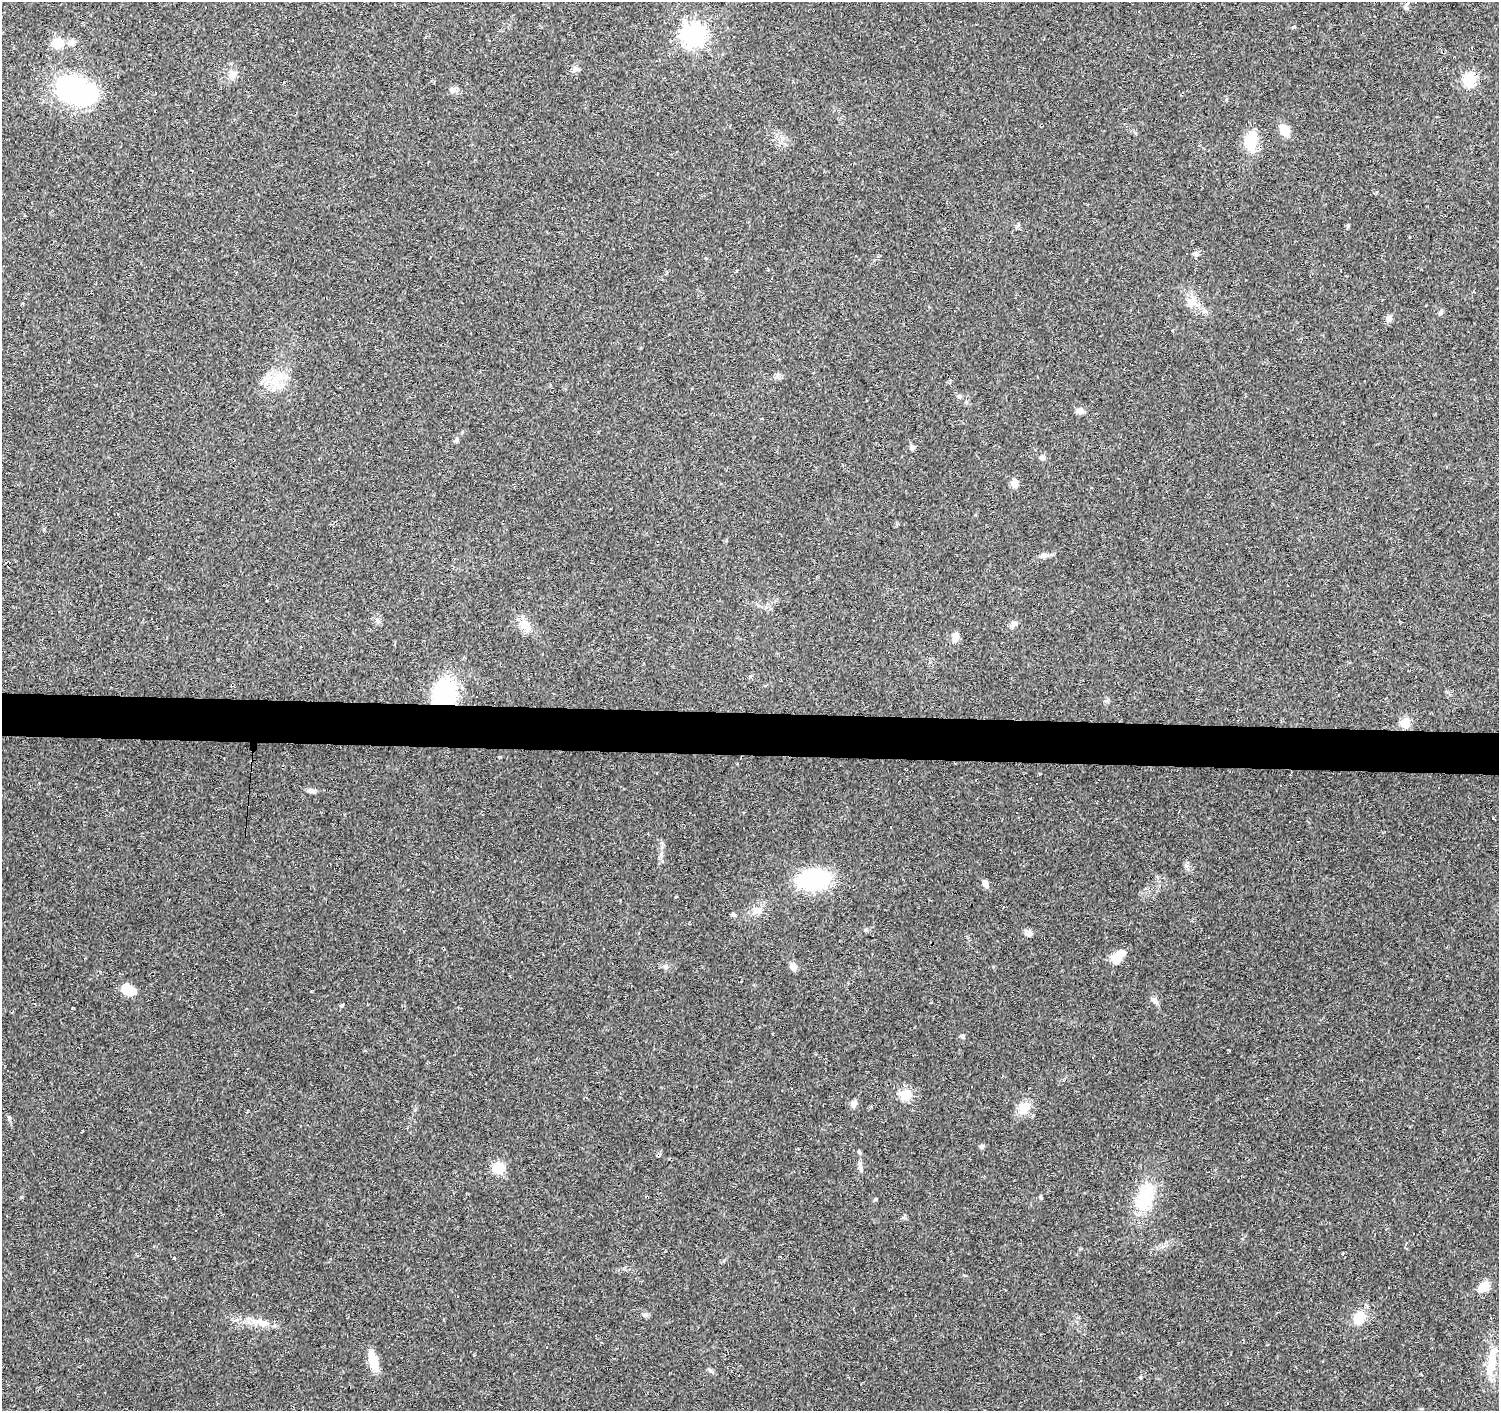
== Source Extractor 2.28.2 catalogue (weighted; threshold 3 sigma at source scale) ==
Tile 5 of 3 x 3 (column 2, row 2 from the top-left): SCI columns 1503-2999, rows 1691-3099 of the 4497 x 4734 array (HDU 1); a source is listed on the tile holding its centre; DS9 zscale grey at full resolution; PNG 1501 x 1413 px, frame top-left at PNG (2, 2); no overlay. Shown black and unused: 3% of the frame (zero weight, under 2 of 3 exposures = <1% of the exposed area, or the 3 px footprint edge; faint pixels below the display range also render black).
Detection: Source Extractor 2.28.2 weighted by HDU 2 'WHT'; one run over the whole footprint, this tile lists its part. Background 0.0299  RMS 0.0048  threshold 0.0214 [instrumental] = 3 sigma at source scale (4.5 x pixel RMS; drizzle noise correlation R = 1.50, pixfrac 1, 0.0396/0.0396 arcsec/px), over >= 5 px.
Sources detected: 103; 1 inside a brighter object's white glare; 28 cosmic-ray / hot-pixel residue — not listed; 2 inside a brighter listed object's ellipse — not listed separately; the other 72 listed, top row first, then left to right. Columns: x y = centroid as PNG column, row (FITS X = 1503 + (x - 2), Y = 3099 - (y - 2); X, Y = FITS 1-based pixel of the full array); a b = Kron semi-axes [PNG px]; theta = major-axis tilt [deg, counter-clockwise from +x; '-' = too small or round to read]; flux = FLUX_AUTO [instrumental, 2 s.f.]
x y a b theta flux
1294 27 5 3 - 0.51
694 35 8 8 - 300
72 42 12 8 26 2.8
57 43 12 10 15 8.5
576 69 9 7 25 1.7
1469 80 6 6 - 53
452 90 9 8 - 1.8
75 93 45 21 -15 76
1284 130 12 9 -61 7.1
1251 141 22 14 87 12
1348 225 5 4 - 0.77
1018 226 6 5 - 0.91
856 255 3 2 - 0.34
1192 302 17 9 26 3.6
1205 311 7 6 - 1.3
1440 313 7 5 36 0.98
1389 318 8 7 - 2
276 378 21 10 25 8.3
959 396 6 5 - 1
1080 411 9 7 -10 2.1
456 440 8 5 85 1
912 448 7 6 - 1.1
1042 457 7 6 - 1.4
1014 484 11 7 88 2.7
1044 555 8 7 - 1.9
837 556 2 2 - 0.43
501 589 3 2 - 0.52
378 621 9 6 -33 1.5
874 621 3 2 - 0.3
1014 623 9 8 - 2
524 625 20 12 -56 5.5
956 637 11 8 76 2.9
750 676 5 5 - 0.71
445 694 21 16 80 63
1405 723 6 5 - 24
1036 783 3 2 - 0.49
311 791 11 5 -14 1.4
891 827 3 2 - 0.8
813 880 25 16 8 53
985 883 11 6 -72 2.1
755 910 11 5 -74 1.9
733 915 6 5 - 1.1
865 930 5 5 - 0.73
1029 934 10 6 19 1.7
603 949 3 2 - 0.65
1117 957 15 13 86 5.9
665 966 8 7 - 1.4
793 966 9 7 -83 2.9
129 990 16 10 -17 7
1155 1001 11 4 -64 1.5
342 1005 5 4 - 0.58
962 1036 5 5 - 1.1
906 1095 6 6 - 35
854 1104 8 6 80 2.2
1024 1108 15 11 51 8
9 1118 7 5 -88 0.88
982 1147 6 5 - 1
859 1152 6 4 -60 0.68
860 1164 11 6 -90 2
498 1168 6 6 - 36
1040 1197 6 4 -50 0.63
1144 1198 35 20 70 22
196 1230 3 2 - 0.63
174 1258 3 3 - 0.83
1483 1287 14 9 41 6.2
646 1315 9 5 -27 1
1359 1317 18 14 61 8.5
261 1323 13 8 2 3.5
494 1325 3 3 - 0.82
547 1347 3 2 - 0.46
373 1361 24 9 -75 8.9
1492 1361 37 11 84 12
Overlapping masked pixels (flux is a lower limit): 1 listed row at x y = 445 694
Unlisted compact peaks at least as high as the median listed source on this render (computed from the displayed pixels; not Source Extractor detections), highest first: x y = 21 1197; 876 1199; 1185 866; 903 1217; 72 1008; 1196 253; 676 897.